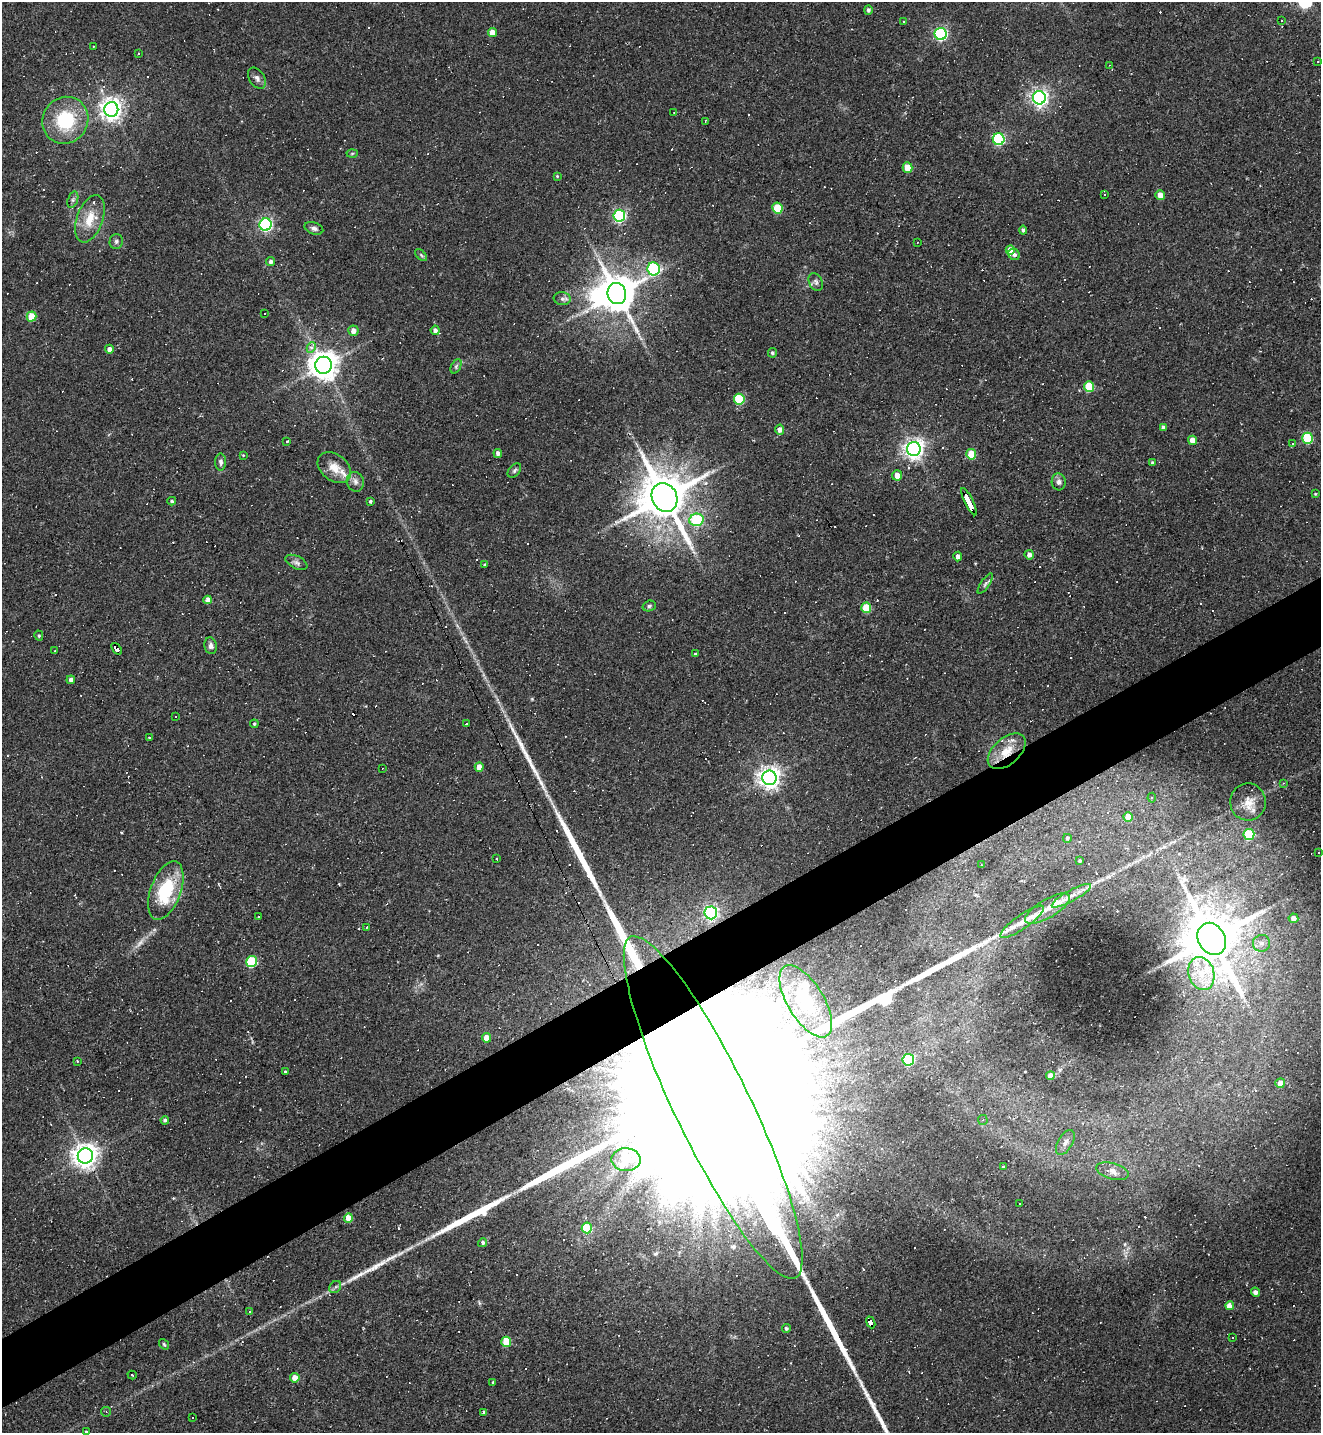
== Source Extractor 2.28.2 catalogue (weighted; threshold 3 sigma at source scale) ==
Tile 7 of 4 x 4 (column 3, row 2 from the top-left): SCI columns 2926-4244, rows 2864-4294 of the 5717 x 5726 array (HDU 1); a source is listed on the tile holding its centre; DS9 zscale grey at full resolution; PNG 1323 x 1435 px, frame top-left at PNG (2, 2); each listed source drawn as its Kron ellipse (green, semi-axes under 4 px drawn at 4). Shown black and unused: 5% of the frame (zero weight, under 2 of 3 exposures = <1% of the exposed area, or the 3 px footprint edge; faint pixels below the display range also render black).
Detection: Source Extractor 2.28.2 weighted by HDU 2 'WHT'; one run over the whole footprint, this tile lists its part. Background 0.065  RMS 0.0054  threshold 0.0241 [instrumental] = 3 sigma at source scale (4.5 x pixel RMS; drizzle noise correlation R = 1.50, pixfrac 1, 0.05/0.05 arcsec/px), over >= 5 px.
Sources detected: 281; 1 too faint to see at this stretch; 4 inside a brighter object's white glare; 113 cosmic-ray / hot-pixel residue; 8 long thin detections or spike segments (spike, bleed or trail) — neither listed nor drawn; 4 inside a brighter listed object's ellipse — not listed separately; the other 151 listed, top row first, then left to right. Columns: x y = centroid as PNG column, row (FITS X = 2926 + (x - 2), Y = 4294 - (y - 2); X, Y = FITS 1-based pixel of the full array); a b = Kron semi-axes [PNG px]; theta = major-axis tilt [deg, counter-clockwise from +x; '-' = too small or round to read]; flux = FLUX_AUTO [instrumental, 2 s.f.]
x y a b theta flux
868 10 4 4 - 1.2
904 21 3 3 - 1.7
1282 21 3 2 - 0.45
492 33 4 4 - 4.8
941 34 6 6 - 99
93 46 3 2 - 0.54
138 54 3 2 - 0.46
1318 62 3 2 - 0.43
1109 65 3 2 - 0.3
257 78 11 7 -56 2.2
1039 98 6 6 - 220
111 109 7 7 - 380
674 112 2 2 - 0.33
65 120 24 22 54 31
705 121 3 2 - 0.38
999 139 6 6 - 60
352 153 5 3 - 0.57
907 167 5 5 - 10
557 176 4 4 - 0.52
1105 195 3 3 - 0.52
1160 195 5 4 - 4.1
73 200 8 5 71 1.4
777 208 5 5 - 17
619 216 6 6 - 87
90 219 24 13 70 11
265 224 6 6 - 110
314 228 9 5 -18 1.8
1023 230 4 3 - 1
116 241 7 6 - 1.4
918 242 2 2 - 0.58
1010 250 5 4 - 5.6
421 255 7 4 -46 0.81
1014 255 6 5 - 1.7
271 262 4 4 - 1.6
654 269 6 6 - 52
816 282 9 6 -63 1.6
617 294 11 9 -74 1600
562 299 8 6 -6 1.6
265 313 2 2 - 0.33
31 317 5 5 - 14
435 330 4 4 - 1.8
353 331 5 5 - 3.4
311 347 5 4 - 3.9
109 349 4 4 - 2.5
772 353 4 4 - 1
324 365 8 8 - 750
456 366 8 5 65 1.1
1089 387 5 5 - 22
739 399 5 5 - 30
1163 428 4 4 - 1.9
779 430 5 4 - 2.9
1307 438 5 5 - 32
1192 440 4 4 - 4.4
287 441 4 3 - 1.9
1292 444 3 3 - 0.75
914 449 7 7 - 320
498 453 4 4 - 2.1
971 454 5 5 - 16
243 455 4 3 - 0.43
221 462 8 5 -90 1.6
1152 463 4 4 - 0.74
334 468 18 13 -37 7.3
514 470 8 5 51 1.2
897 475 5 5 - 5
355 482 10 8 -73 2.5
1059 482 8 7 - 2
1315 494 4 3 - 0.48
664 497 15 12 -63 3000
172 501 4 3 - 0.76
370 501 3 3 - 0.96
969 502 15 3 -64 74
696 520 7 6 - 32
1029 555 5 4 - 2.2
958 556 5 4 - 2.3
296 562 12 6 -26 1.9
485 564 4 3 - 0.55
985 584 12 4 56 1.5
208 600 4 4 - 4.1
649 606 7 5 17 1
866 608 5 5 - 17
39 636 5 4 - 0.68
211 646 8 6 -79 1.8
117 649 6 4 -51 17
54 651 3 2 - 0.45
695 654 3 3 - 0.55
71 680 4 4 - 1.9
176 716 3 3 - 2.1
254 724 4 4 - 0.84
466 724 3 3 - 26
149 738 3 2 - 0.67
1007 751 22 13 42 9.6
479 767 4 4 - 4.9
382 768 3 2 - 0.72
769 778 7 7 - 380
1283 783 3 3 - 0.41
1152 798 5 4 - 1
1248 802 18 18 - 8.5
1128 817 5 4 - 5.8
1249 834 5 5 - 30
1067 838 4 4 - 0.92
1319 852 3 3 - 0.87
497 859 3 2 - 0.46
1080 861 3 3 - 0.61
981 865 3 2 - 0.36
166 890 31 15 70 31
1071 896 22 5 29 5.6
1048 909 25 9 30 8.8
711 913 6 6 - 120
259 917 4 3 - 2.9
1293 918 5 5 - 3
1022 922 26 7 35 6.5
366 927 3 3 - 2.9
1212 939 17 13 -60 3800
1262 943 8 8 - 2.6
252 962 5 5 - 37
1201 973 17 13 -71 13
806 1001 41 18 -58 29
486 1038 4 4 - 6
908 1060 6 5 - 73
77 1061 2 2 - 0.69
286 1071 3 3 - 1.4
1050 1076 4 4 - 4
1280 1083 5 5 - 4
713 1107 189 38 -64 200000
165 1120 4 4 - 1.1
983 1120 5 4 - 0.75
1065 1142 14 7 60 3.1
85 1156 8 7 - 520
626 1160 14 11 -2 5
1003 1167 3 3 - 6.7
1112 1171 17 8 -15 4.2
1019 1204 2 2 - 0.32
348 1218 5 4 - 9.4
587 1228 5 5 - 24
483 1243 4 4 - 1.5
335 1287 6 5 - 1.3
1255 1292 4 4 - 1.9
1230 1306 4 4 - 6.3
250 1311 3 2 - 0.47
871 1322 6 3 -67 23
786 1328 4 4 - 0.93
1233 1338 3 2 - 0.61
506 1342 5 5 - 17
164 1344 6 4 -54 0.64
132 1375 4 2 - 0.9
295 1378 5 5 - 4
493 1382 3 2 - 0.62
106 1412 5 5 - 0.67
483 1412 3 2 - 1.4
193 1418 3 2 - 0.91
86 1432 3 3 - 0.62
Overlapping masked pixels (flux is a lower limit): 5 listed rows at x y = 969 502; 117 649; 1007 751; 713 1107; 871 1322
Isophote crosses this tile's border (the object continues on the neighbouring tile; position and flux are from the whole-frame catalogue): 2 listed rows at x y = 713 1107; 86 1432